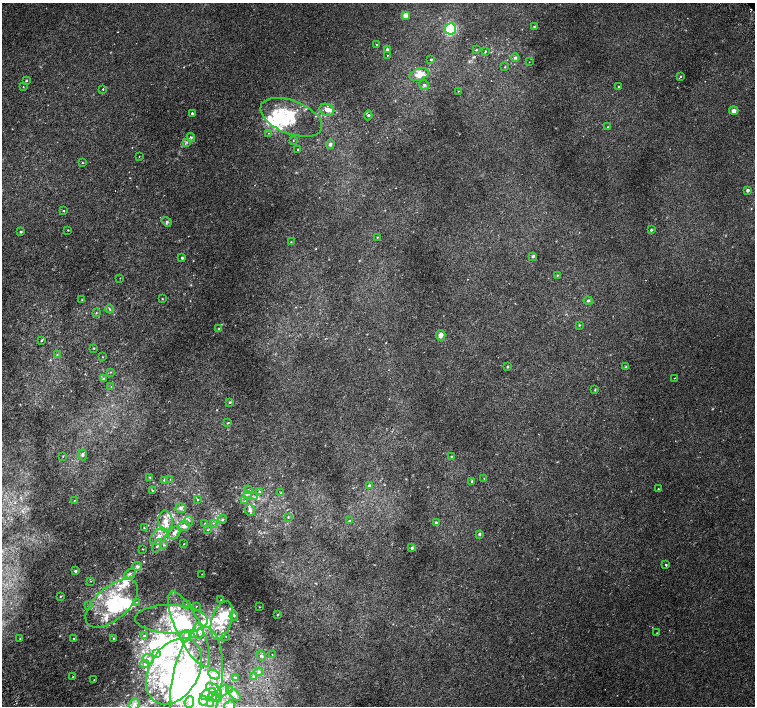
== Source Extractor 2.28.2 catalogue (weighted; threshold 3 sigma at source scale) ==
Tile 7 of 4 x 4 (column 3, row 2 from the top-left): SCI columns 3062-4566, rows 3071-4478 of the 6116 x 6079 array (HDU 1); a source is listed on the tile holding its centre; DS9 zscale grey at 2 x 2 block average (1 PNG px = mean of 2 x 2 image px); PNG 757 x 708 px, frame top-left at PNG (2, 3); each listed source drawn as its Kron ellipse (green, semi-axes under 4 px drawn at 4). Shown black and unused: <1% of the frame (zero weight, under 2 of 3 exposures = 3% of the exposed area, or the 3 px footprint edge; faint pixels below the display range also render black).
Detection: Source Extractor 2.28.2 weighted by HDU 2 'WHT'; one run over the whole footprint, this tile lists its part. Background 0.00214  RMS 0.0025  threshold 0.0111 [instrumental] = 3 sigma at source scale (4.5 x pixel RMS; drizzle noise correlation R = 1.50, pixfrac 1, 0.0396/0.0396 arcsec/px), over >= 5 px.
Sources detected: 237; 12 inside a brighter object's white glare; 2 cosmic-ray / hot-pixel residue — neither listed nor drawn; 63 inside a brighter listed object's ellipse — not listed separately; the other 160 listed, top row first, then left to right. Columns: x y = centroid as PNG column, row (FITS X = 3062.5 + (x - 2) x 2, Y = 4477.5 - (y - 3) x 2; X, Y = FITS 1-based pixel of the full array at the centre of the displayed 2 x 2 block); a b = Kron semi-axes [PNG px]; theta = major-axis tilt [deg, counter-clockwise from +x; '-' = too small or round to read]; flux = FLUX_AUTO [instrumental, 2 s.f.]
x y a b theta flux
406 15 3 2 - 12
534 27 3 3 - 0.52
450 29 6 5 - 26
376 44 2 2 - 0.52
387 49 2 2 - 2.5
476 50 2 2 - 0.56
485 52 3 2 - 0.47
387 55 2 2 - 0.2
515 58 4 4 - 0.99
431 59 3 2 - 0.45
529 62 2 2 - 0.17
505 67 3 2 - 0.38
419 75 10 6 19 5
681 76 2 2 - 0.31
26 80 2 2 - 0.85
424 85 5 4 - 1
23 87 2 2 - 0.26
619 87 3 3 - 0.48
103 89 2 2 - 0.81
458 91 2 2 - 0.23
327 110 7 6 - 2.9
734 111 4 4 - 2.3
192 113 2 2 - 1.2
368 115 5 3 - 0.74
291 117 32 16 -21 21
607 127 2 2 - 0.28
269 133 3 2 - 0.25
191 138 4 3 - 0.68
293 140 2 2 - 0.27
187 142 3 2 - 0.44
330 144 5 4 - 1.1
298 150 2 2 - 0.29
139 156 2 2 - 0.19
83 163 2 2 - 0.33
748 190 4 4 - 1.1
63 211 2 2 - 0.47
167 222 5 3 - 0.82
68 230 2 2 - 0.26
651 230 3 3 - 0.59
21 232 3 3 - 0.54
377 237 2 2 - 0.66
291 242 3 2 - 0.29
533 256 4 4 - 0.82
182 258 3 3 - 0.72
558 275 4 2 - 0.47
120 278 2 2 - 0.17
82 299 3 2 - 0.27
162 299 3 2 - 0.29
588 300 4 3 - 0.81
110 309 4 3 - 0.78
96 313 3 2 - 0.41
579 325 3 2 - 0.31
219 329 4 4 - 0.9
441 335 5 5 - 2.4
41 340 3 2 - 0.58
94 348 3 2 - 0.31
57 355 4 2 - 0.35
102 357 3 2 - 0.31
507 367 3 3 - 0.47
626 367 4 2 - 0.44
111 372 3 2 - 0.33
675 378 2 2 - 0.29
103 379 3 3 - 0.45
111 387 2 2 - 0.29
595 390 3 2 - 0.39
230 402 4 3 - 0.69
228 423 4 2 - 0.44
83 455 5 3 - 1.2
63 456 3 2 - 0.31
451 456 3 2 - 0.37
150 477 2 2 - 0.42
484 478 2 2 - 0.28
170 479 2 2 - 0.18
164 480 3 2 - 0.6
472 481 2 2 - 0.72
369 486 4 3 - 1.1
658 489 2 2 - 0.31
152 490 3 2 - 0.48
248 490 3 3 - 0.59
260 492 4 3 - 0.64
281 493 3 2 - 0.42
247 494 4 3 - 0.86
255 497 3 2 - 0.56
74 500 3 2 - 0.28
198 500 3 2 - 0.36
245 501 3 2 - 0.45
181 508 5 4 - 1.5
250 510 5 5 - 1.8
288 517 2 2 - 1.5
222 519 4 3 - 0.73
166 521 11 7 -84 5.5
189 521 5 3 - 1.1
350 521 4 3 - 0.56
205 523 3 2 - 0.23
213 523 3 2 - 0.38
436 523 3 3 - 0.7
184 526 5 5 - 2.6
144 528 3 2 - 0.36
207 530 3 3 - 0.45
174 533 7 5 52 2.2
479 534 4 3 - 0.71
159 536 10 6 46 4.5
184 544 2 2 - 0.28
164 545 3 3 - 0.54
157 546 7 4 66 1.4
412 548 4 3 - 0.87
142 549 3 2 - 0.25
666 565 2 2 - 1.8
137 566 5 4 - 1.2
75 571 2 2 - 1.7
130 574 6 3 26 1.2
202 574 2 2 - 0.23
91 581 2 2 - 0.23
60 596 3 2 - 0.42
221 600 2 2 - 0.31
137 602 2 2 - 0.25
112 603 31 16 41 32
186 604 2 2 - 0.23
88 606 3 3 - 0.64
196 606 2 2 - 0.2
259 607 2 2 - 0.37
278 614 3 3 - 0.37
234 616 5 3 - 0.83
171 619 36 14 -2 17
222 620 20 10 73 12
189 629 41 12 -64 18
199 631 8 5 -86 3
194 633 4 4 - 0.87
657 633 2 2 - 0.25
144 636 3 2 - 0.49
186 636 6 5 - 1.8
226 636 2 2 - 0.22
74 638 2 2 - 0.44
113 638 2 2 - 0.37
20 639 2 2 - 0.32
156 653 4 3 - 6.2
272 654 2 2 - 0.17
261 656 5 4 - 1.1
148 659 5 4 - 1.7
145 664 4 3 - 0.73
174 671 36 24 59 64
259 672 4 4 - 0.89
214 675 6 4 -27 1.9
73 677 2 2 - 0.27
235 677 3 3 - 0.47
253 677 3 3 - 0.77
94 680 2 2 - 0.29
197 684 57 25 80 77
214 689 9 5 -31 3
229 689 3 2 - 0.38
223 691 7 4 43 2.8
208 694 8 4 29 2.9
235 695 6 4 -46 1.7
213 697 4 4 - 1.9
217 698 4 3 - 1.2
203 701 5 4 - 1.9
189 702 6 4 67 2.4
210 703 3 3 - 0.62
134 704 5 4 - 1.7
230 706 6 5 - 3.1
Isophote crosses this tile's border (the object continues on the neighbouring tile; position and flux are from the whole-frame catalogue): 2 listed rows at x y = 197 684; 230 706
Diffuse or blended objects may show on this block-average render without a row.